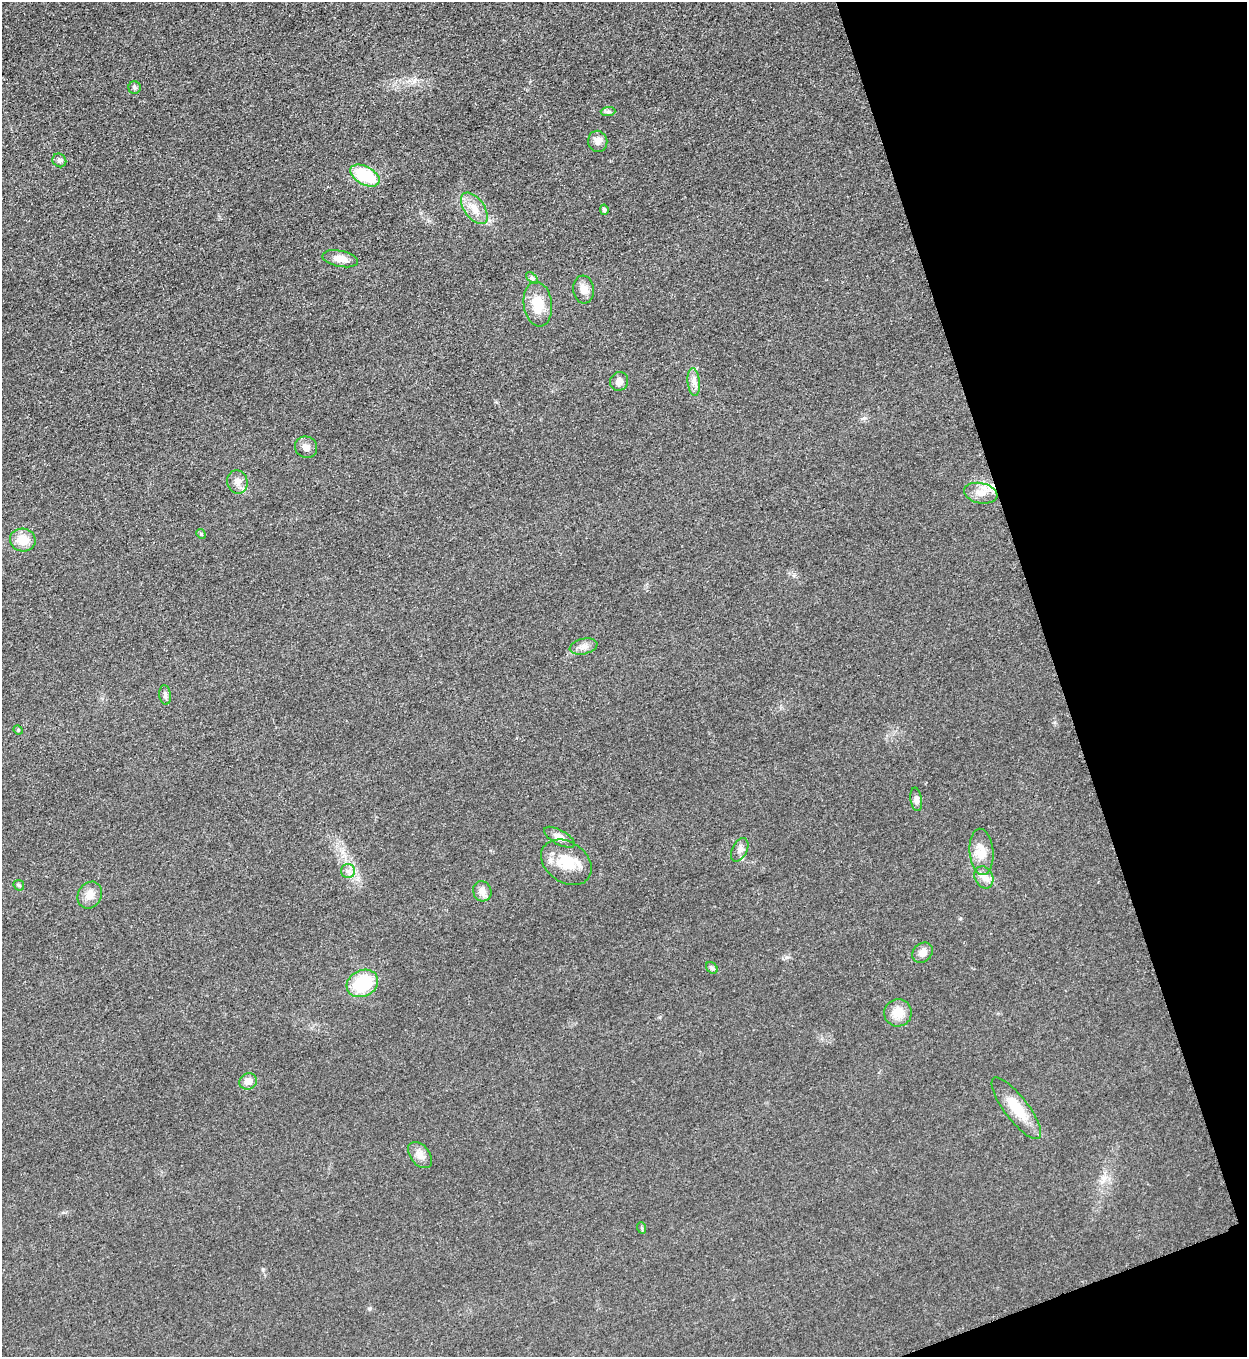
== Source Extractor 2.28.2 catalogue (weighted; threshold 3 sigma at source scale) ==
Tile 12 of 4 x 4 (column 4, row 3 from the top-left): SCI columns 4023-5267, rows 1365-2719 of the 5428 x 5441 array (HDU 1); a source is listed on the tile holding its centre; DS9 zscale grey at full resolution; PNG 1249 x 1359 px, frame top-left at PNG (2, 2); each listed source drawn as its Kron ellipse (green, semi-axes under 4 px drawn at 4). Shown black and unused: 17% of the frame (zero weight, under 3 of 5 exposures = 1% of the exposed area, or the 3 px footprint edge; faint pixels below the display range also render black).
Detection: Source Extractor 2.28.2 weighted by HDU 2 'WHT'; one run over the whole footprint, this tile lists its part. Background 0.0229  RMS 0.0048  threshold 0.0216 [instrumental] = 3 sigma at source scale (4.5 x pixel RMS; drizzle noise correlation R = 1.50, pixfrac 1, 0.05/0.05 arcsec/px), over >= 5 px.
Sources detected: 39; all 39 listed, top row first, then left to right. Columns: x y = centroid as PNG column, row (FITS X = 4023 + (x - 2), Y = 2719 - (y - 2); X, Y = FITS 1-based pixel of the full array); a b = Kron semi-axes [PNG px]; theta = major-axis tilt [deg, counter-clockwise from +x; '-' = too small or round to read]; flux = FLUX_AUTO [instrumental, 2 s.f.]
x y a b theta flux
135 88 6 6 - 1.1
608 112 7 4 2 1.1
598 141 11 9 -81 2.9
59 160 7 6 - 1.3
365 176 16 9 -28 25
474 208 18 10 -54 5.9
604 210 5 4 - 1.1
340 259 18 8 -11 4.7
532 278 7 4 -44 0.84
584 289 14 10 -84 4.1
538 304 22 14 -82 11
619 381 9 9 - 2.8
694 382 14 6 -84 2.8
306 447 11 10 - 2.7
237 482 12 10 -74 3.4
981 493 17 10 -11 5.5
201 534 5 4 - 0.62
23 540 13 11 -12 8
583 646 14 7 13 2.9
165 695 10 5 -84 1.4
18 730 5 4 - 0.68
916 799 12 5 -82 1.8
559 837 17 7 -30 3.6
740 850 12 7 63 2.4
981 852 23 12 -85 7.7
566 862 27 20 -34 14
348 871 7 7 - 1.9
984 877 11 9 -64 3.3
19 885 6 4 -45 0.68
482 891 10 9 - 3.5
90 895 14 11 59 4.4
922 953 11 9 47 3.5
712 968 6 5 - 0.97
362 983 16 13 27 24
898 1013 14 13 - 7.6
248 1081 9 8 - 3.5
1016 1108 37 12 -53 13
420 1155 15 9 -51 3.9
642 1228 6 3 -71 0.59
Unlisted compact peaks at least as high as the median listed source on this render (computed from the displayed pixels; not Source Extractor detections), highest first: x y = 864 418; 370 1308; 263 1269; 787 957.